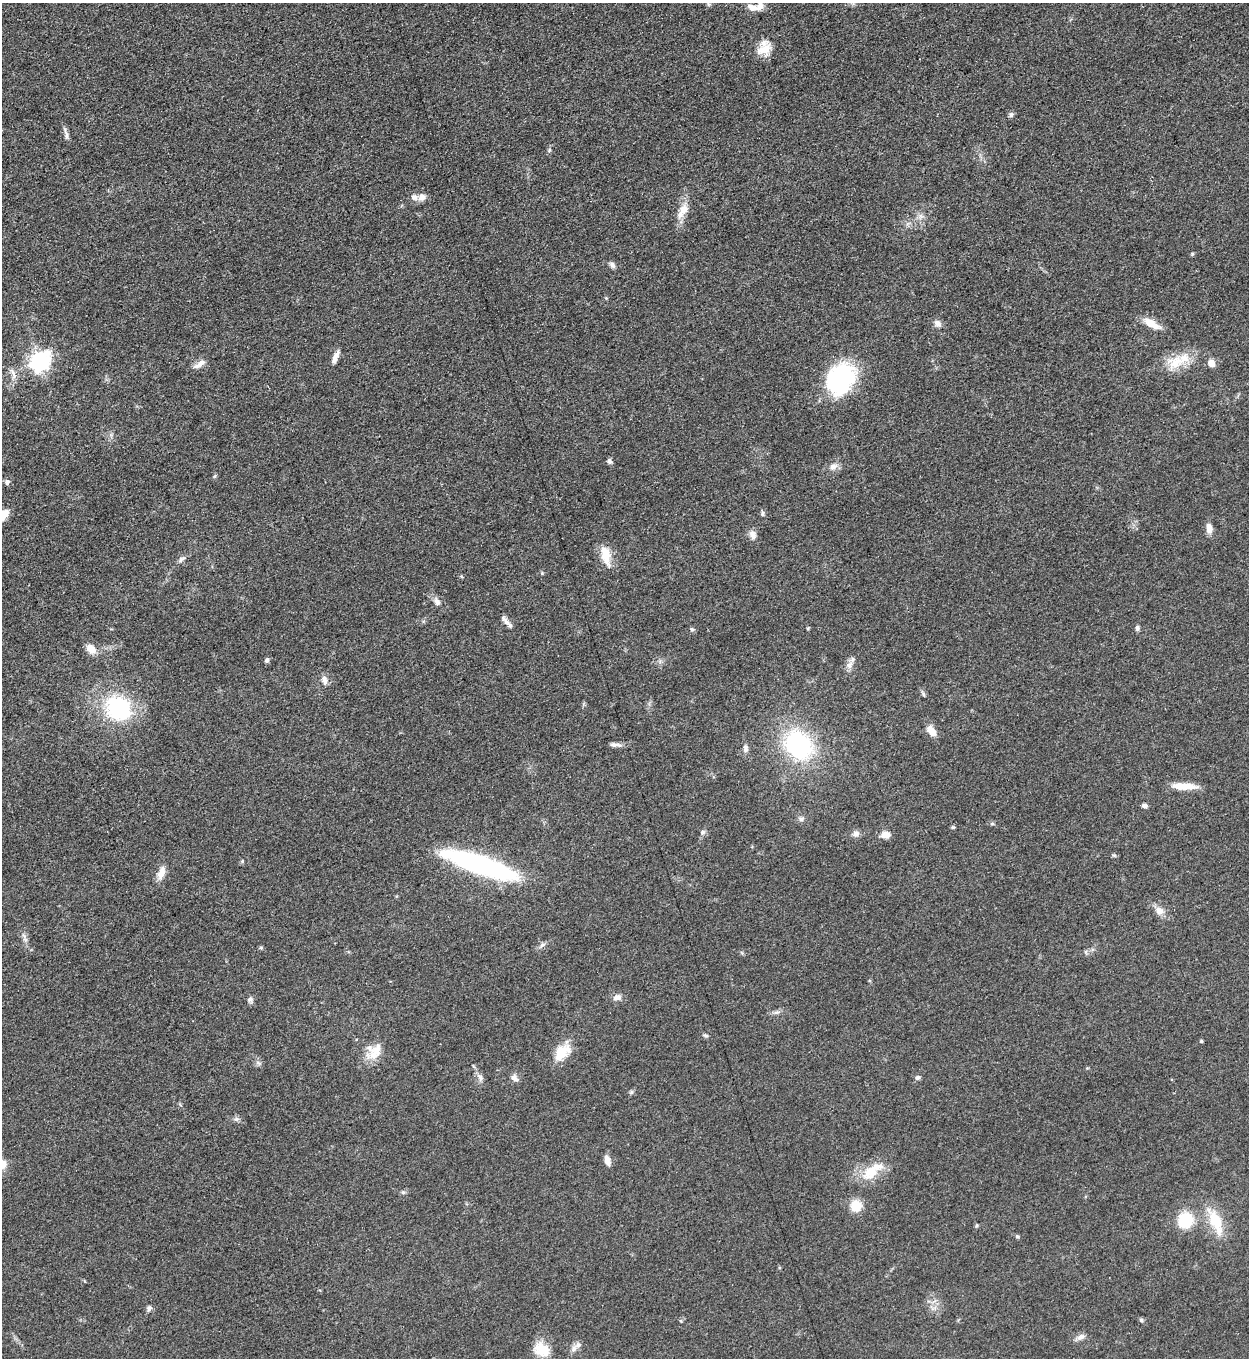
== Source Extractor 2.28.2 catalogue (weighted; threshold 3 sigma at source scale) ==
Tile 11 of 4 x 4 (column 3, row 3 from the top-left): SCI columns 2778-4024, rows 1366-2721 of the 5427 x 5440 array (HDU 1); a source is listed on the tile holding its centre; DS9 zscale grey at full resolution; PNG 1251 x 1360 px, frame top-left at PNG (2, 3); no overlay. Nothing masked; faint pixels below the display range render black.
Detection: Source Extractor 2.28.2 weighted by HDU 2 'WHT'; one run over the whole footprint, this tile lists its part. Background 0.063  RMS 0.0057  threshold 0.0256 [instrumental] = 3 sigma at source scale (4.5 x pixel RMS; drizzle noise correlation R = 1.50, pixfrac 1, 0.05/0.05 arcsec/px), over >= 5 px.
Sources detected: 84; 4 inside a brighter listed object's ellipse — not listed separately; the other 80 listed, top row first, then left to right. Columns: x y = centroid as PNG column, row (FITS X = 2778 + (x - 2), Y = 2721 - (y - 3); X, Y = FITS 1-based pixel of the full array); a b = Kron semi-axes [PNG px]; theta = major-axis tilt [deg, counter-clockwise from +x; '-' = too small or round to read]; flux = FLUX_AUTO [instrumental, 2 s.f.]
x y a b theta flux
709 4 6 5 - 0.86
752 8 14 7 -15 4.4
764 49 18 15 20 8.2
1011 115 7 5 87 1.3
66 135 13 4 -87 1.9
421 197 9 8 - 3.4
683 211 23 10 55 7.3
1192 254 6 3 72 0.62
612 265 8 6 -66 1.8
937 323 10 8 -47 2.7
1151 323 24 9 -31 7.7
335 357 16 6 65 3.5
40 362 8 7 - 260
1176 362 25 18 24 15
1211 363 8 6 -69 5.3
200 364 17 7 37 3.8
840 379 35 27 53 62
609 461 7 6 - 1.4
833 467 12 8 23 3.5
215 476 6 4 71 0.77
7 482 7 6 - 1.8
762 514 7 4 85 1.1
2 516 17 8 44 9.3
1209 528 12 7 -82 4.3
753 535 12 8 -69 3.3
606 556 25 11 -77 9.8
181 559 10 6 40 1.9
542 573 4 4 - 0.6
437 602 9 7 -62 2.7
505 620 16 6 -50 2.8
808 628 4 3 - 0.55
1137 628 8 5 -83 1.3
692 629 6 5 - 0.9
91 649 12 9 -42 5.7
267 660 6 5 - 1.4
849 665 11 7 65 3
325 680 13 7 -76 2.8
923 694 6 4 -71 0.88
118 708 22 19 -40 57
931 731 14 8 -53 5.7
614 745 13 6 5 2.1
798 745 22 17 -59 86
745 748 10 7 -84 2.2
1184 786 30 7 -2 9.4
1144 806 7 5 -2 1.7
801 819 8 6 2 1.6
992 824 6 4 0 0.78
953 827 5 4 - 0.79
702 832 7 7 - 1.5
855 834 9 7 27 2.2
886 835 9 7 1 5.1
242 861 5 4 - 0.66
479 865 75 17 -19 100
161 873 19 8 70 5
1159 911 13 10 -54 4.1
542 945 9 4 36 1.6
617 998 12 8 7 2.9
250 999 8 6 32 1.5
776 1012 8 5 18 1.6
705 1035 7 4 -18 0.99
1201 1041 4 4 - 0.69
376 1050 21 12 77 9
562 1052 25 16 46 12
918 1077 7 6 - 1.2
480 1078 12 6 -57 2.6
514 1078 11 7 -47 2.4
236 1119 7 5 -45 1.3
607 1160 12 6 -71 3.6
2 1164 9 7 -87 6.7
869 1172 23 19 41 14
403 1192 6 5 - 0.99
856 1206 11 10 - 11
1185 1220 21 20 - 17
1216 1222 31 13 -68 18
1017 1236 5 4 - 0.77
149 1308 8 6 66 1.8
1141 1320 6 5 - 0.96
1080 1337 12 6 25 2.5
574 1348 13 7 57 3.1
542 1349 21 15 -33 10
Isophote crosses this tile's border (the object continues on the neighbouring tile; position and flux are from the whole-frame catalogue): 2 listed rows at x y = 2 516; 2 1164